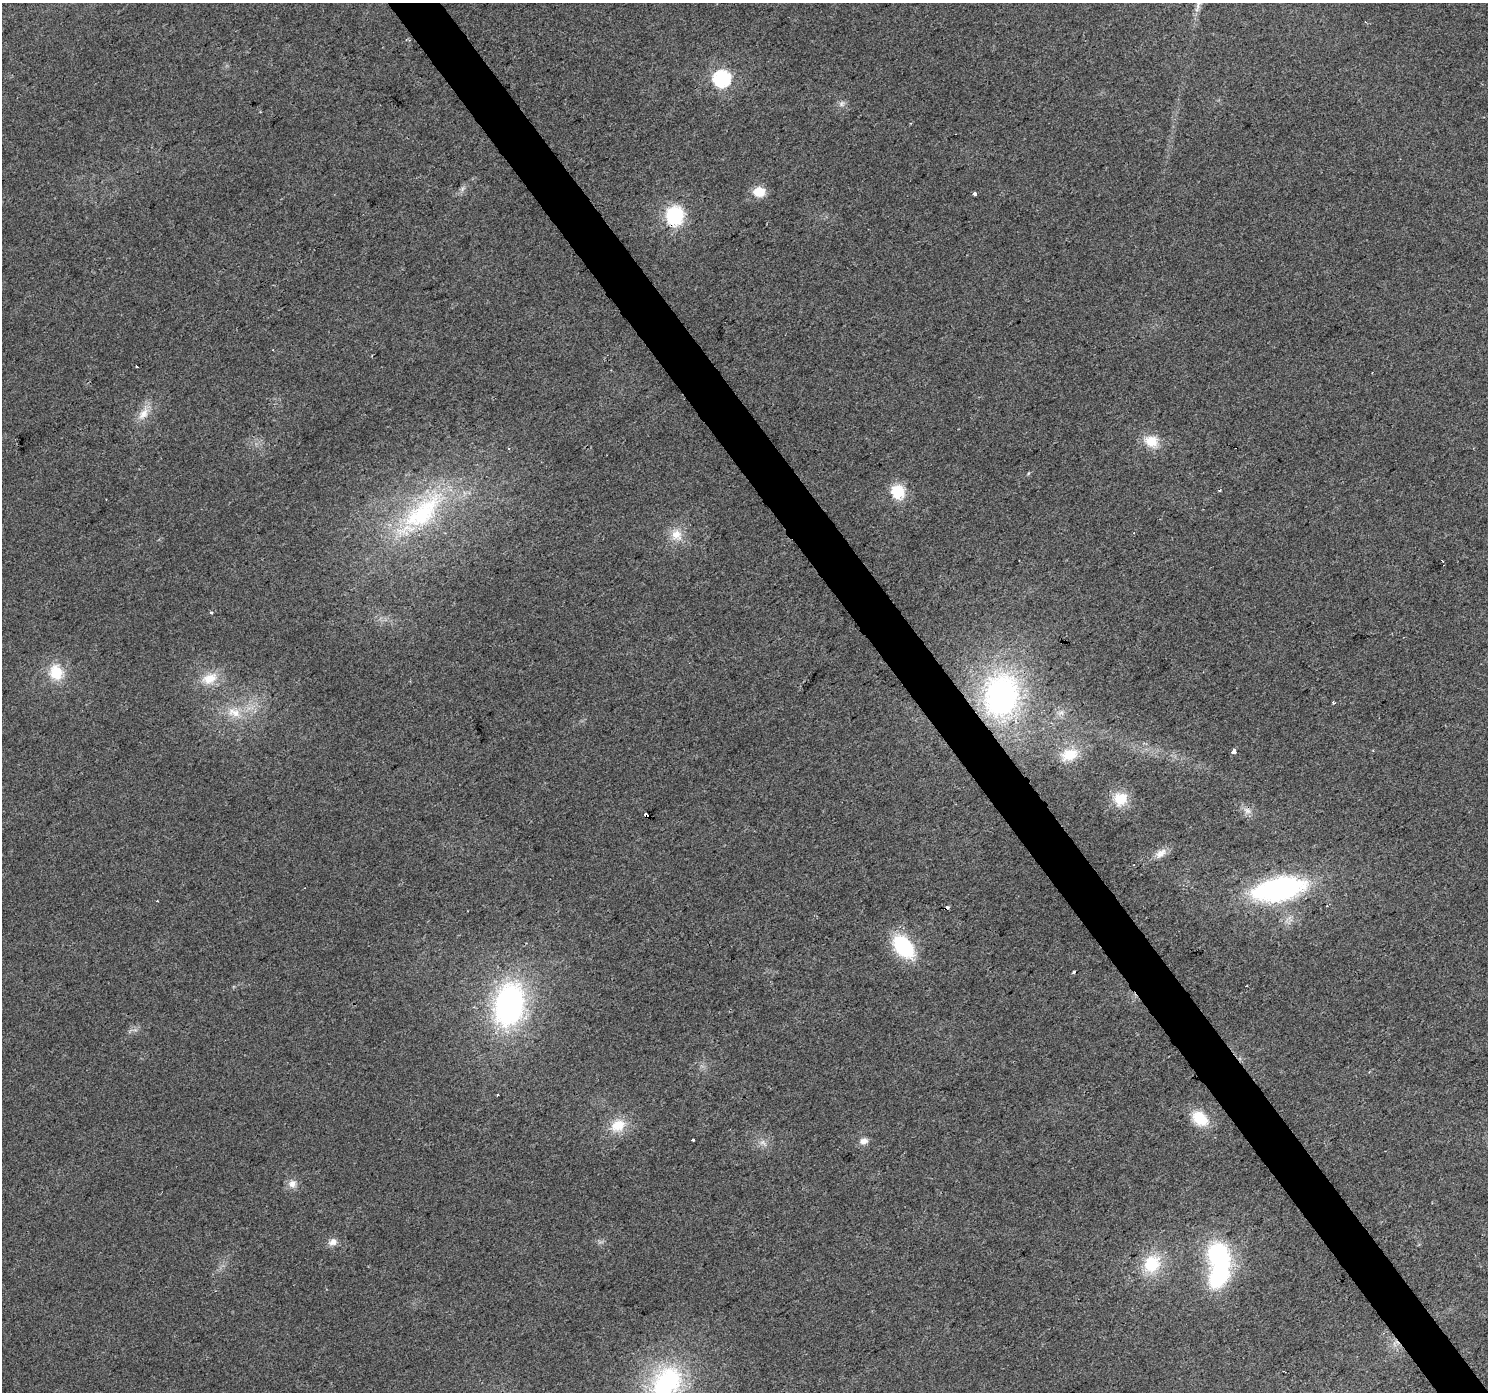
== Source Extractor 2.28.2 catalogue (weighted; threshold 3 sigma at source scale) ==
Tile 6 of 4 x 4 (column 2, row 2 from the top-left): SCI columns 1490-2975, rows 2968-4357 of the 5947 x 5874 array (HDU 1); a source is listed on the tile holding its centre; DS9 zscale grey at full resolution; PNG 1490 x 1394 px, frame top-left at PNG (2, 3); no overlay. Shown black and unused: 3% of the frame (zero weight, under 2 of 3 exposures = <1% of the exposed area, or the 3 px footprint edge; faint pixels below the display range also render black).
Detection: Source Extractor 2.28.2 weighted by HDU 2 'WHT'; one run over the whole footprint, this tile lists its part. Background 0.0314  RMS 0.0063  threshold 0.0285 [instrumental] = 3 sigma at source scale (4.5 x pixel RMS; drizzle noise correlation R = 1.50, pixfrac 1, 0.0396/0.0396 arcsec/px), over >= 5 px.
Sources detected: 48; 1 inside a brighter object's white glare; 6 cosmic-ray / hot-pixel residue — not listed; the other 41 listed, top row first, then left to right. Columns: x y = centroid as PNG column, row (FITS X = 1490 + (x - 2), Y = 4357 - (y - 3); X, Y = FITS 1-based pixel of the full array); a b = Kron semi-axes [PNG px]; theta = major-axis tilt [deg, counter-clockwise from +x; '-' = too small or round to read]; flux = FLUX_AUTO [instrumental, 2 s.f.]
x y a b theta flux
722 78 7 7 - 170
842 104 9 8 - 2.6
759 192 13 10 -5 11
974 193 4 3 - 3.7
675 216 17 16 - 42
143 413 22 11 56 8.7
1151 441 18 14 -10 12
509 448 4 3 - 0.63
1028 473 5 4 - 0.72
898 492 14 13 - 21
423 512 74 33 43 92
677 535 18 15 -69 10
211 612 3 3 - 0.92
56 672 20 16 -75 19
209 678 23 15 23 14
1001 695 50 39 78 160
1333 702 4 3 - 0.76
234 712 23 12 -25 12
1061 712 7 5 0 1.8
1233 751 4 3 - 25
1069 755 24 16 18 15
1120 799 18 17 - 14
1247 811 10 8 -37 3.8
646 815 4 3 - 13
1161 853 17 10 37 5.6
1279 889 48 20 11 130
157 901 3 3 - 0.75
903 946 20 13 -49 59
1074 972 4 3 - 1.3
509 1005 44 29 78 140
1200 1118 22 15 -39 19
618 1125 21 15 31 15
693 1140 3 3 - 2.8
864 1141 11 8 12 3.8
763 1143 13 6 -35 3.5
292 1184 12 11 - 4.7
333 1242 12 9 18 4
1218 1255 28 26 -74 66
1152 1264 22 18 58 28
1394 1344 8 5 -89 2.2
666 1383 53 38 56 94
Overlapping masked pixels (flux is a lower limit): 3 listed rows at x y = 675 216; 1001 695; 646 815
Isophote crosses this tile's border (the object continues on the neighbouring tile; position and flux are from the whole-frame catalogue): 1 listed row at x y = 666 1383